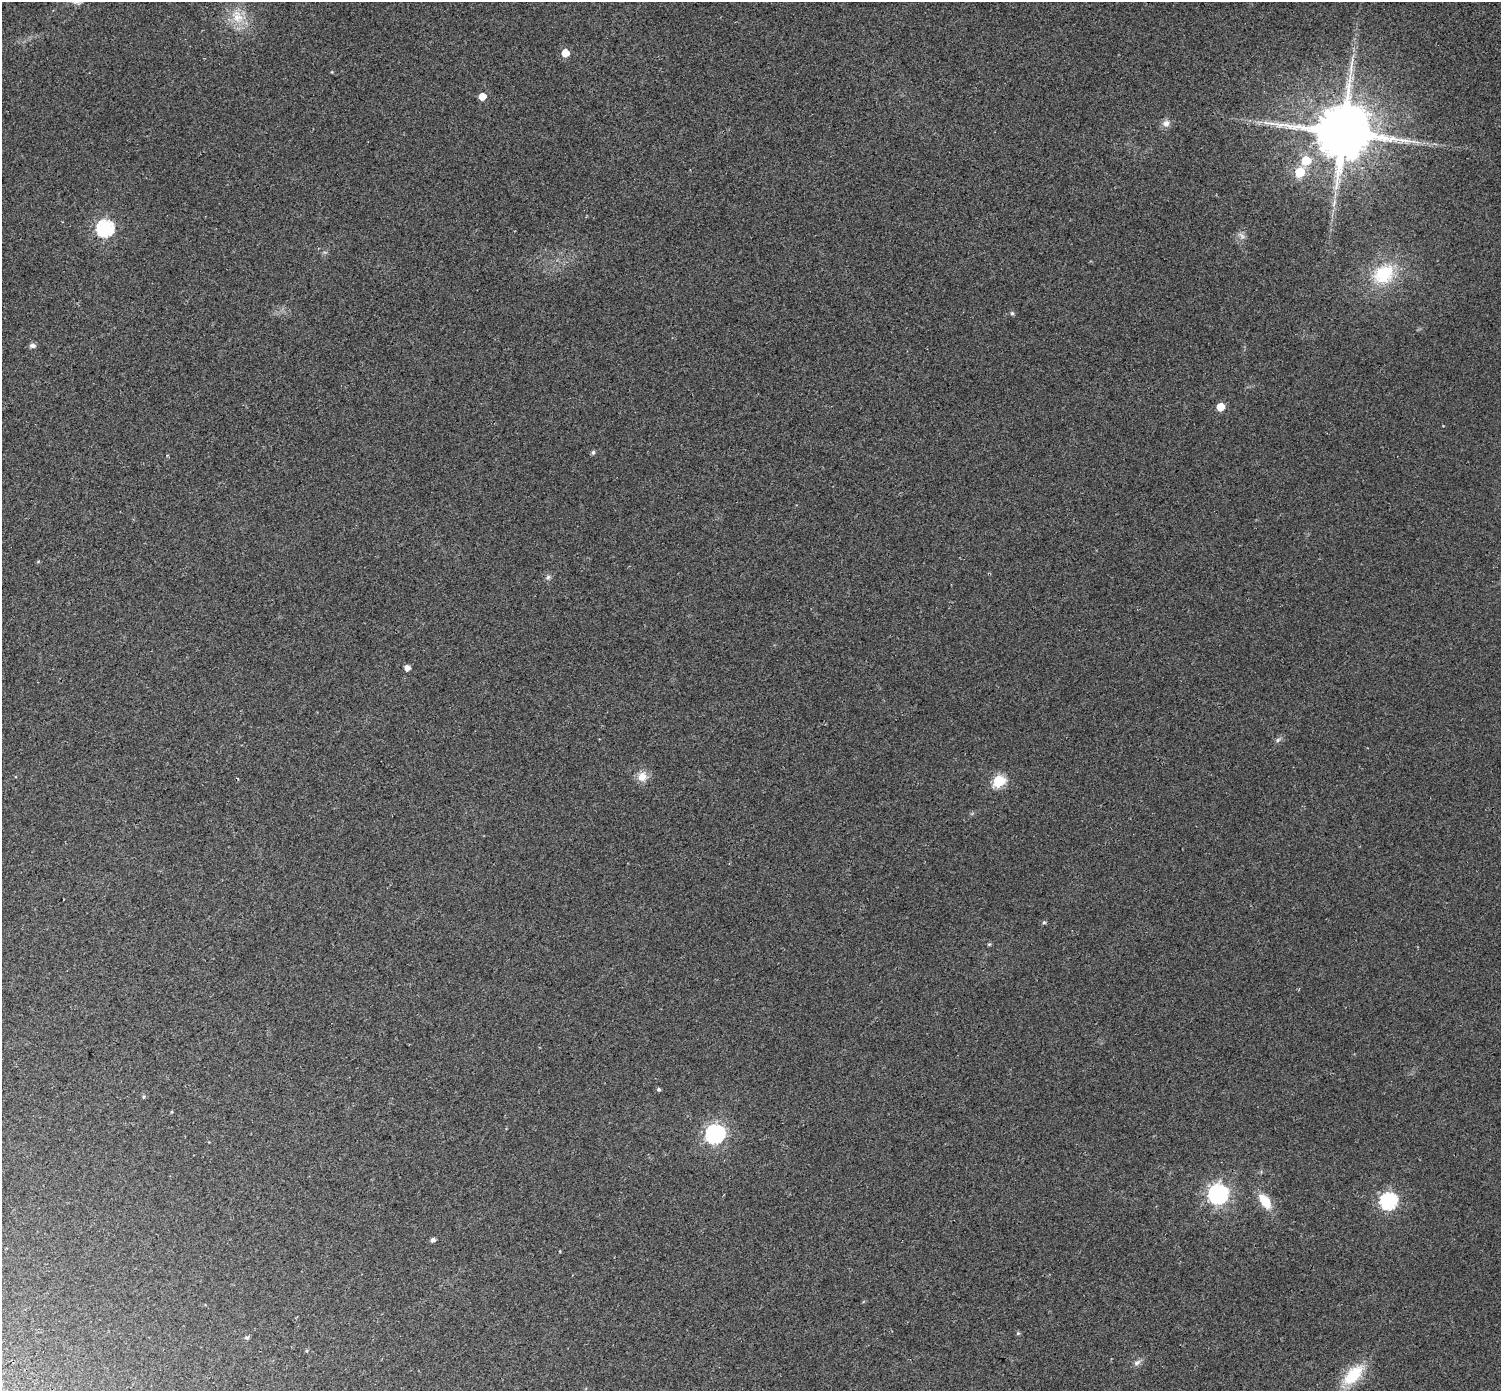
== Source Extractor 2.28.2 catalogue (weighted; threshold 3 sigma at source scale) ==
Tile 7 of 4 x 4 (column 3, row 2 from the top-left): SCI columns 3067-4565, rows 3072-4460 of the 6126 x 6079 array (HDU 1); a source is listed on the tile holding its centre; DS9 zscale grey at full resolution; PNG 1503 x 1393 px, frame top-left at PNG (2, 2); no overlay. Shown black and unused: <1% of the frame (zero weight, under 2 of 3 exposures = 4% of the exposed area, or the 3 px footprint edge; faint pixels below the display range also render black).
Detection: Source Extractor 2.28.2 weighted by HDU 2 'WHT'; one run over the whole footprint, this tile lists its part. Background 0.0555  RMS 0.011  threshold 0.0511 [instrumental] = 3 sigma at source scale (4.5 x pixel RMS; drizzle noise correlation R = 1.50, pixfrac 1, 0.0396/0.0396 arcsec/px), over >= 5 px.
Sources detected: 33; all 33 listed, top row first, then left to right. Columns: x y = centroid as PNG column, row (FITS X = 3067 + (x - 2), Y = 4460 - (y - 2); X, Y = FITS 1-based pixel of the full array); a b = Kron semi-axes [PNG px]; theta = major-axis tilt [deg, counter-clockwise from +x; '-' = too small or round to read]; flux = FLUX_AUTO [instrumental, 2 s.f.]
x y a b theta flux
237 17 22 14 -69 23
565 53 5 5 - 16
482 96 5 5 - 12
1166 123 11 9 22 6.1
1343 132 16 15 - 7400
1306 160 7 7 - 31
1300 172 6 6 - 47
1334 203 13 4 67 3.7
105 228 7 7 - 250
1241 235 12 4 -41 3.5
1383 274 24 20 37 58
1012 313 5 5 - 2
32 345 7 6 - 3.8
1220 407 5 5 - 21
593 452 5 4 - 2.4
548 577 8 6 58 2.9
407 668 5 5 - 6.5
1278 740 7 5 46 2.4
642 776 13 12 - 11
999 781 6 6 - 99
1044 922 5 5 - 1.5
989 944 6 4 1 1.2
659 1089 5 4 - 1.9
144 1096 5 3 - 1.3
715 1134 8 7 - 420
1218 1194 8 8 - 480
1265 1201 17 10 -56 24
1389 1201 7 7 - 270
433 1240 5 4 - 3.5
1018 1333 5 5 - 1.5
247 1337 6 5 - 2.2
1137 1363 11 6 31 4.1
1353 1375 27 13 45 44